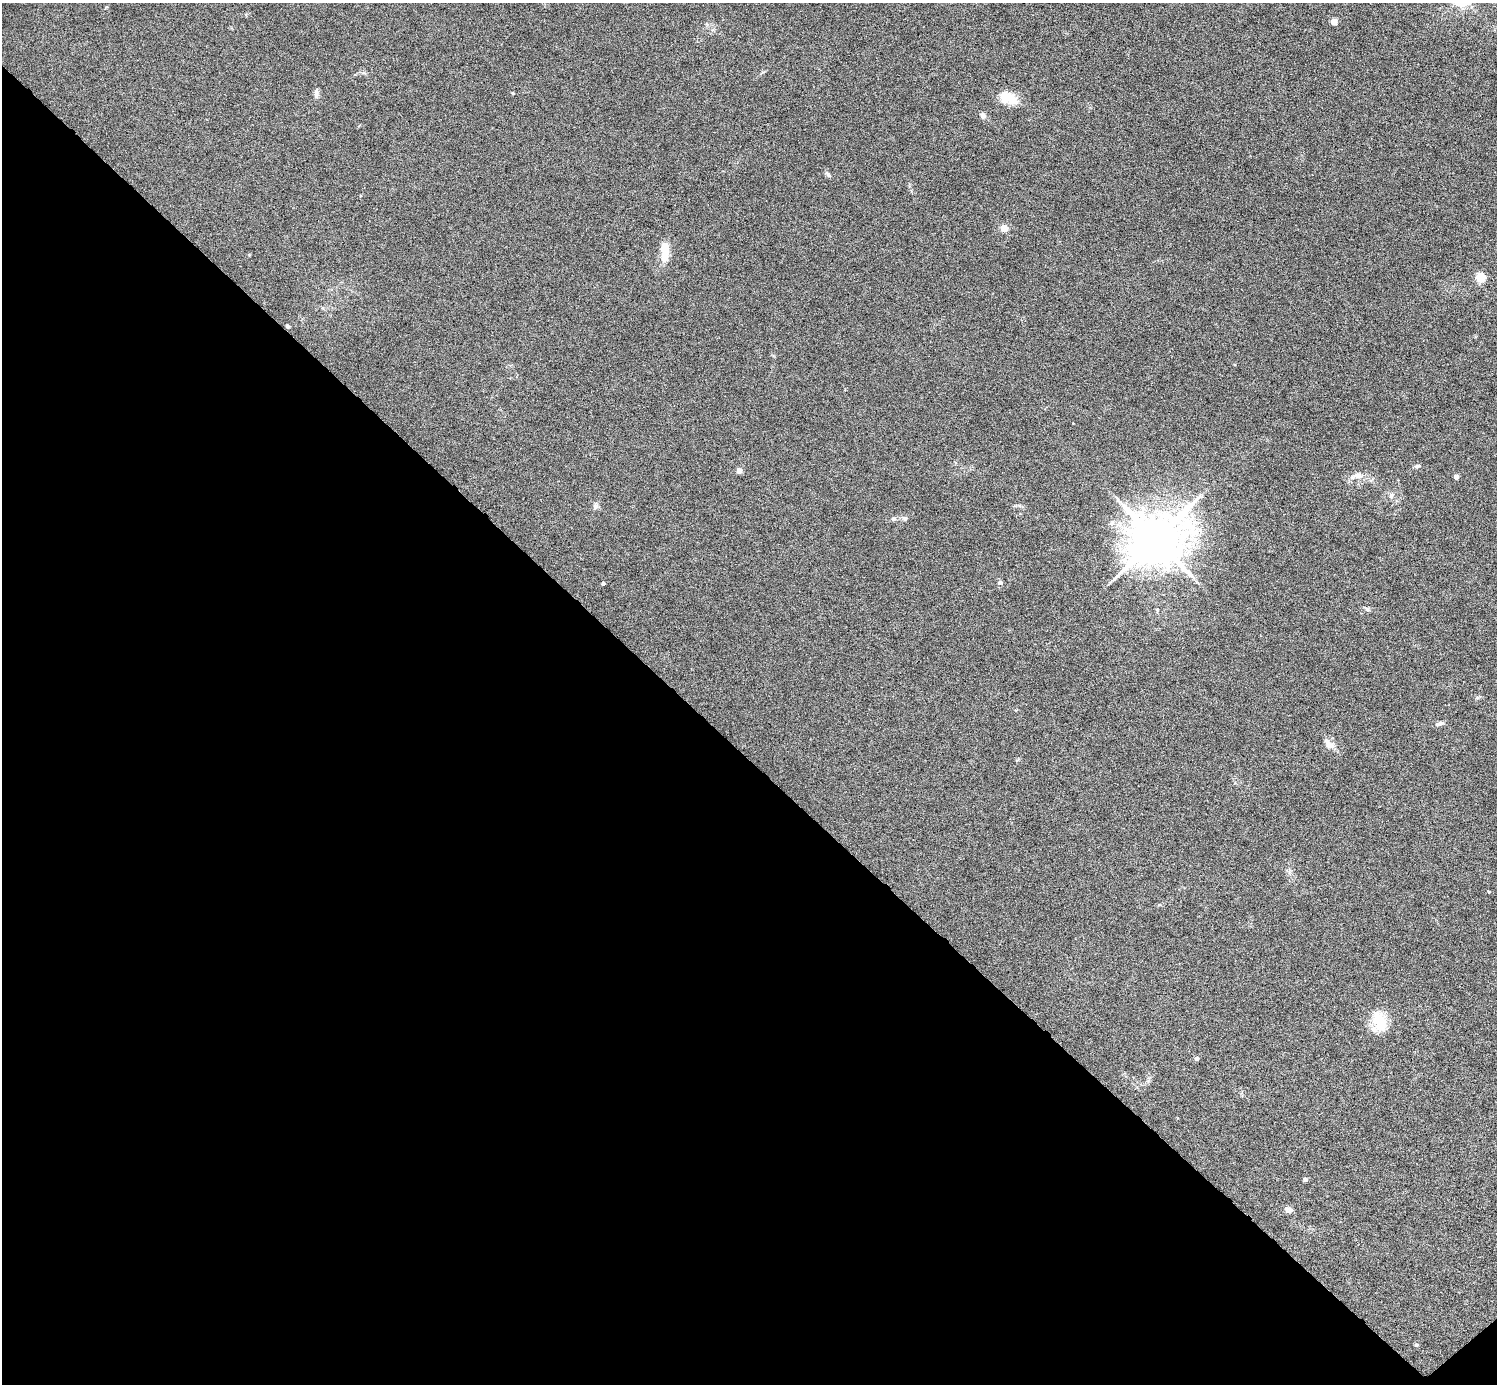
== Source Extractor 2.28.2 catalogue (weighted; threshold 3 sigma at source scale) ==
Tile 14 of 4 x 4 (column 2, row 4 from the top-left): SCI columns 1496-2990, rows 298-1679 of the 5981 x 5981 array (HDU 1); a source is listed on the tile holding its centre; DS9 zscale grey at full resolution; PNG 1499 x 1386 px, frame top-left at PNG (2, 3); no overlay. Shown black and unused: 46% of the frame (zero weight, under 4 of 8 exposures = <1% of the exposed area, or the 3 px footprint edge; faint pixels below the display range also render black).
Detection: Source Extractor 2.28.2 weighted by HDU 2 'WHT'; one run over the whole footprint, this tile lists its part. Background 0.0442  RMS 0.0039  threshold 0.0158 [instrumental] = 3 sigma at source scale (4.09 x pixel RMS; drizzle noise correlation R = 1.36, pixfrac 0.8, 0.05/0.05 arcsec/px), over >= 5 px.
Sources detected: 31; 1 inside a brighter listed object's ellipse — not listed separately; the other 30 listed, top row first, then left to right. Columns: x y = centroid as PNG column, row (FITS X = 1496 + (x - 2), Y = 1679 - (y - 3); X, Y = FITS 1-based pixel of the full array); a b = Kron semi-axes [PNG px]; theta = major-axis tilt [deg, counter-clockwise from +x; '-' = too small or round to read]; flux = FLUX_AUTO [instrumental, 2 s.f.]
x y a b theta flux
1334 22 4 4 - 6.1
316 93 12 6 87 1.3
513 93 4 4 - 0.32
1004 95 23 13 -42 6.1
983 116 7 6 - 1.5
828 175 7 5 -63 0.75
1004 228 6 5 - 4.6
665 253 23 9 88 6.6
1481 278 5 5 - 19
287 326 3 3 - 0.91
1417 466 8 5 10 0.67
739 471 4 4 - 3.8
1358 475 11 8 -14 2.1
1456 477 4 4 - 2.7
1391 496 9 6 69 1.1
596 506 9 6 73 0.92
905 518 7 7 - 0.91
893 519 6 5 - 0.79
1156 539 16 13 31 2200
1000 582 6 5 - 0.88
603 583 4 3 - 0.67
1367 609 9 4 -36 0.64
1439 724 11 5 18 1.2
1329 744 17 8 -47 2.5
1489 892 4 3 - 0.31
1379 1021 29 16 -71 8.9
1197 1059 4 4 - 1.2
1305 1180 4 3 - 0.98
1289 1210 11 7 -3 1.3
1416 1345 6 4 -20 0.47